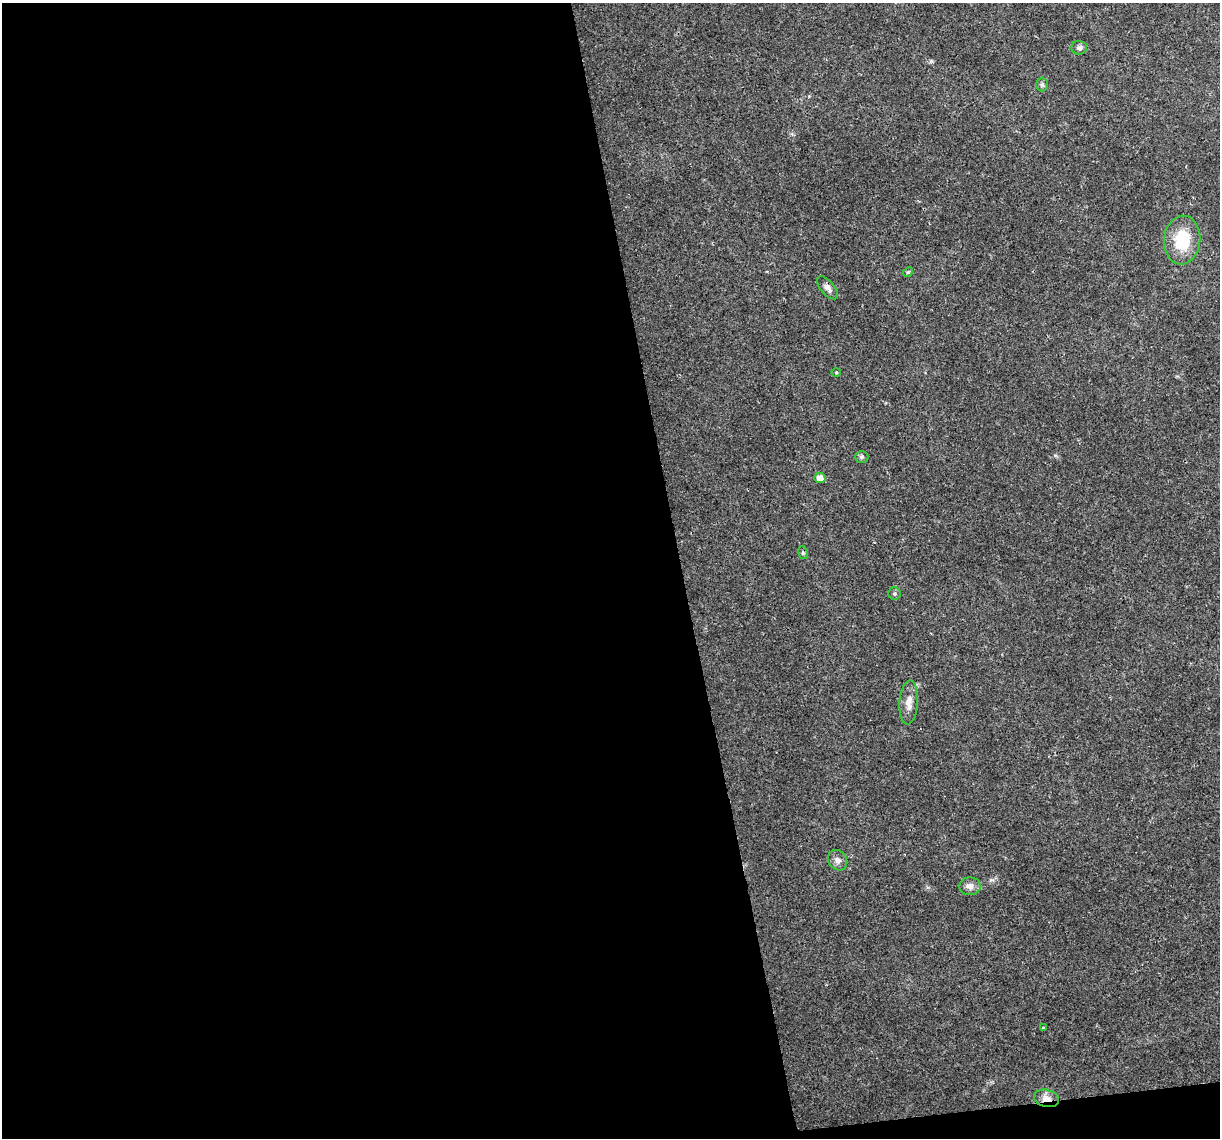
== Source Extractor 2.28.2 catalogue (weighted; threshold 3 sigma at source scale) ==
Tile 13 of 4 x 4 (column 1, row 4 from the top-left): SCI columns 1-1218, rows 73-1208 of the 4872 x 4645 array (HDU 1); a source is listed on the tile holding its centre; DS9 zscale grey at full resolution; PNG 1222 x 1140 px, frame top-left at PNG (2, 3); each listed source drawn as its Kron ellipse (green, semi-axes under 4 px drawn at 4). Shown black and unused: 57% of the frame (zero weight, under 2 of 3 exposures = <1% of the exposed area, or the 3 px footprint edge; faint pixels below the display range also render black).
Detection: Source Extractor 2.28.2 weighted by HDU 2 'WHT'; one run over the whole footprint, this tile lists its part. Background 0.0408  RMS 0.0036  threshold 0.0161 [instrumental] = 3 sigma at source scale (4.5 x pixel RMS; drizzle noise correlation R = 1.50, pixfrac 1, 0.0396/0.0396 arcsec/px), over >= 5 px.
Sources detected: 15; all 15 listed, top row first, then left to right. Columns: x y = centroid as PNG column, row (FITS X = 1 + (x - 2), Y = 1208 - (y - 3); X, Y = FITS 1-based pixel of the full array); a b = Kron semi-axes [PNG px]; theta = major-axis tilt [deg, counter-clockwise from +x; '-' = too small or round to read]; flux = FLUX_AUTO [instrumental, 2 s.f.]
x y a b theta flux
1079 48 8 7 - 1
1042 85 7 6 - 0.68
1182 240 24 18 84 14
908 272 5 4 - 0.48
827 288 14 6 -49 1.6
836 373 5 3 - 0.35
862 457 7 5 1 0.69
820 478 6 5 - 2.3
803 553 6 4 -80 0.57
895 593 6 6 - 0.66
909 702 22 9 86 3.3
838 860 11 9 -53 1.8
970 886 10 9 - 2.1
1043 1028 3 3 - 0.42
1047 1098 13 8 -14 2.9
Overlapping masked pixels (flux is a lower limit): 1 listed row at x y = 1047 1098